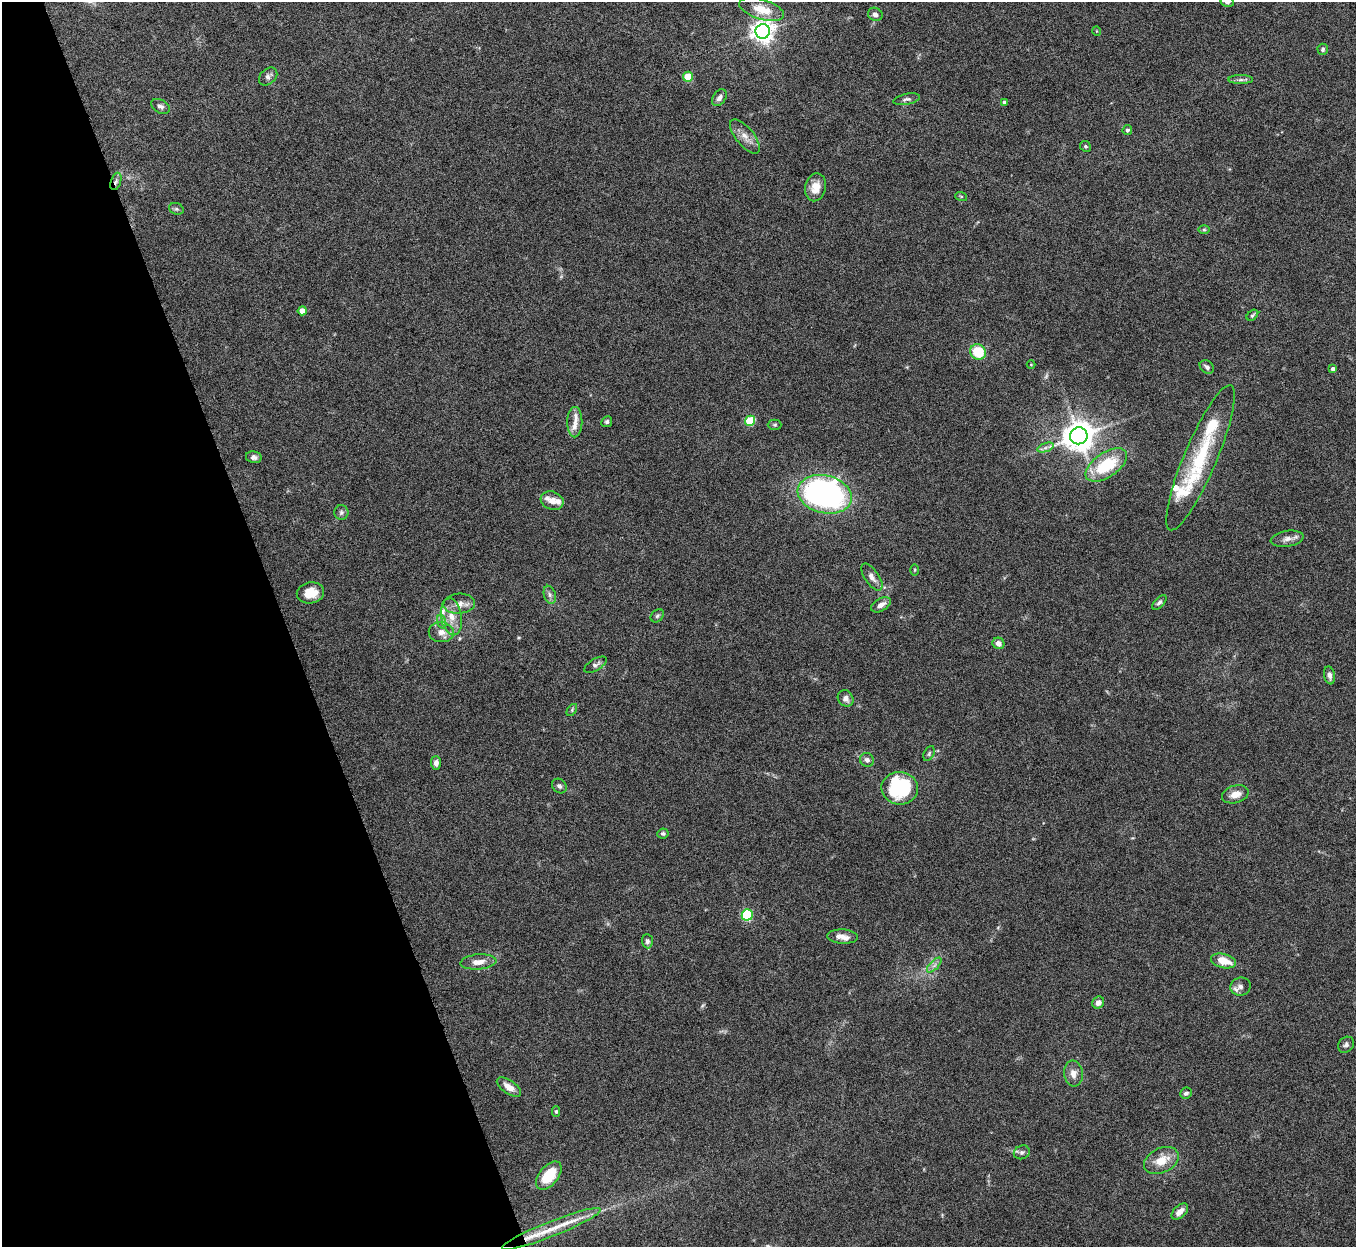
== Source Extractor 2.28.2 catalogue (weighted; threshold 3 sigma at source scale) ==
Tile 5 of 4 x 4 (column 1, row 2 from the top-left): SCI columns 2-1355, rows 2639-3883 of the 5420 x 5405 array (HDU 1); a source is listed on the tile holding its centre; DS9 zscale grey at full resolution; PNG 1358 x 1249 px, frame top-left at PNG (2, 2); each listed source drawn as its Kron ellipse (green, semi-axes under 4 px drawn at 4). Shown black and unused: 21% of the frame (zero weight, under 5 of 10 exposures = <1% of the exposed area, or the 3 px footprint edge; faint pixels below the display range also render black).
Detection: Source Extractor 2.28.2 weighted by HDU 2 'WHT'; one run over the whole footprint, this tile lists its part. Background 0.142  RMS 0.0056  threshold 0.023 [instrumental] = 3 sigma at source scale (4.09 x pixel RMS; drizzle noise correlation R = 1.36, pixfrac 0.8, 0.05/0.05 arcsec/px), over >= 5 px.
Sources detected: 91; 1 too faint to see at this stretch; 1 inside a brighter object's white glare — neither listed nor drawn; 8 inside a brighter listed object's ellipse — not listed separately; the other 81 listed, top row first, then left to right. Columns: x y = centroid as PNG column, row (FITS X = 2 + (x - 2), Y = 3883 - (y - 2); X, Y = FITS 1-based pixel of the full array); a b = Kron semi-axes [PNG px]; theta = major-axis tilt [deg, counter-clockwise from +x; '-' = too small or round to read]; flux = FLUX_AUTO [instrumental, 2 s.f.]
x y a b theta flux
1227 2 7 5 -11 1.4
762 9 23 10 -17 10
875 14 7 6 - 1.9
763 31 7 7 - 380
1097 31 5 3 - 0.36
1323 49 5 5 - 1.2
268 76 10 7 43 2
688 77 5 5 - 17
1241 80 12 4 0 1.7
719 98 9 6 54 2.2
907 99 13 5 11 1.6
1004 102 4 4 - 1.6
160 106 10 6 -29 1.9
1127 130 5 5 - 1.4
745 136 21 9 -51 5
1085 146 6 5 - 0.84
116 181 9 5 71 1.6
816 187 14 10 76 6.9
961 196 6 4 -19 0.61
176 209 7 5 -20 1.1
1204 230 6 4 0 0.7
302 311 4 4 - 5
1252 315 6 4 41 0.85
978 352 8 7 - 18
1031 365 4 3 - 0.4
1207 367 8 6 -38 1.9
1333 369 4 4 - 2.1
750 421 5 5 - 25
575 422 15 7 90 4.3
607 422 6 5 - 1.1
775 425 7 5 1 0.88
1079 436 9 8 - 880
1045 448 8 4 19 1.3
254 457 8 5 -12 2.1
1200 458 78 16 67 42
1106 465 23 12 34 26
825 494 27 19 -13 180
552 501 11 9 -19 4
341 512 7 7 - 1.3
1287 539 16 8 9 3.4
915 570 6 4 89 0.57
872 577 15 7 -55 3.1
310 593 14 10 11 8.1
550 595 9 6 -72 1.7
1159 602 9 4 46 1.3
459 604 16 10 4 4.7
881 605 11 6 29 3.2
657 616 7 5 45 1.1
451 617 19 10 -80 7.4
442 622 7 4 -70 1.2
441 632 12 10 -5 4.2
998 643 6 5 - 2.9
595 665 13 6 31 1.7
1329 675 9 5 -80 2.2
846 698 8 7 - 2.4
572 710 7 4 55 0.73
929 754 8 5 64 1
867 760 7 6 - 2
436 763 7 5 -89 2.4
559 786 8 6 -44 1.5
900 788 18 16 -4 49
1235 794 13 8 16 5.3
663 833 5 5 - 0.98
747 915 5 5 - 53
842 937 15 7 -4 3.9
647 941 7 5 -86 1.5
1223 961 12 7 -15 9.2
478 962 18 7 5 5
934 965 9 3 45 1.6
1240 987 10 9 - 2.9
1098 1003 6 5 - 2.7
1346 1045 9 7 45 1.8
1073 1074 13 9 -84 3.8
509 1087 14 6 -35 5
1186 1093 6 5 - 1.3
556 1111 5 4 - 0.89
1022 1152 8 6 23 1.5
1161 1160 18 12 26 9
549 1176 16 9 50 18
1180 1212 10 6 43 3.9
551 1229 53 7 22 16
Overlapping masked pixels (flux is a lower limit): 1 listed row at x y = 116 181
Isophote crosses this tile's border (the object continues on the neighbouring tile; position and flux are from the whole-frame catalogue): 1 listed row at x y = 1227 2